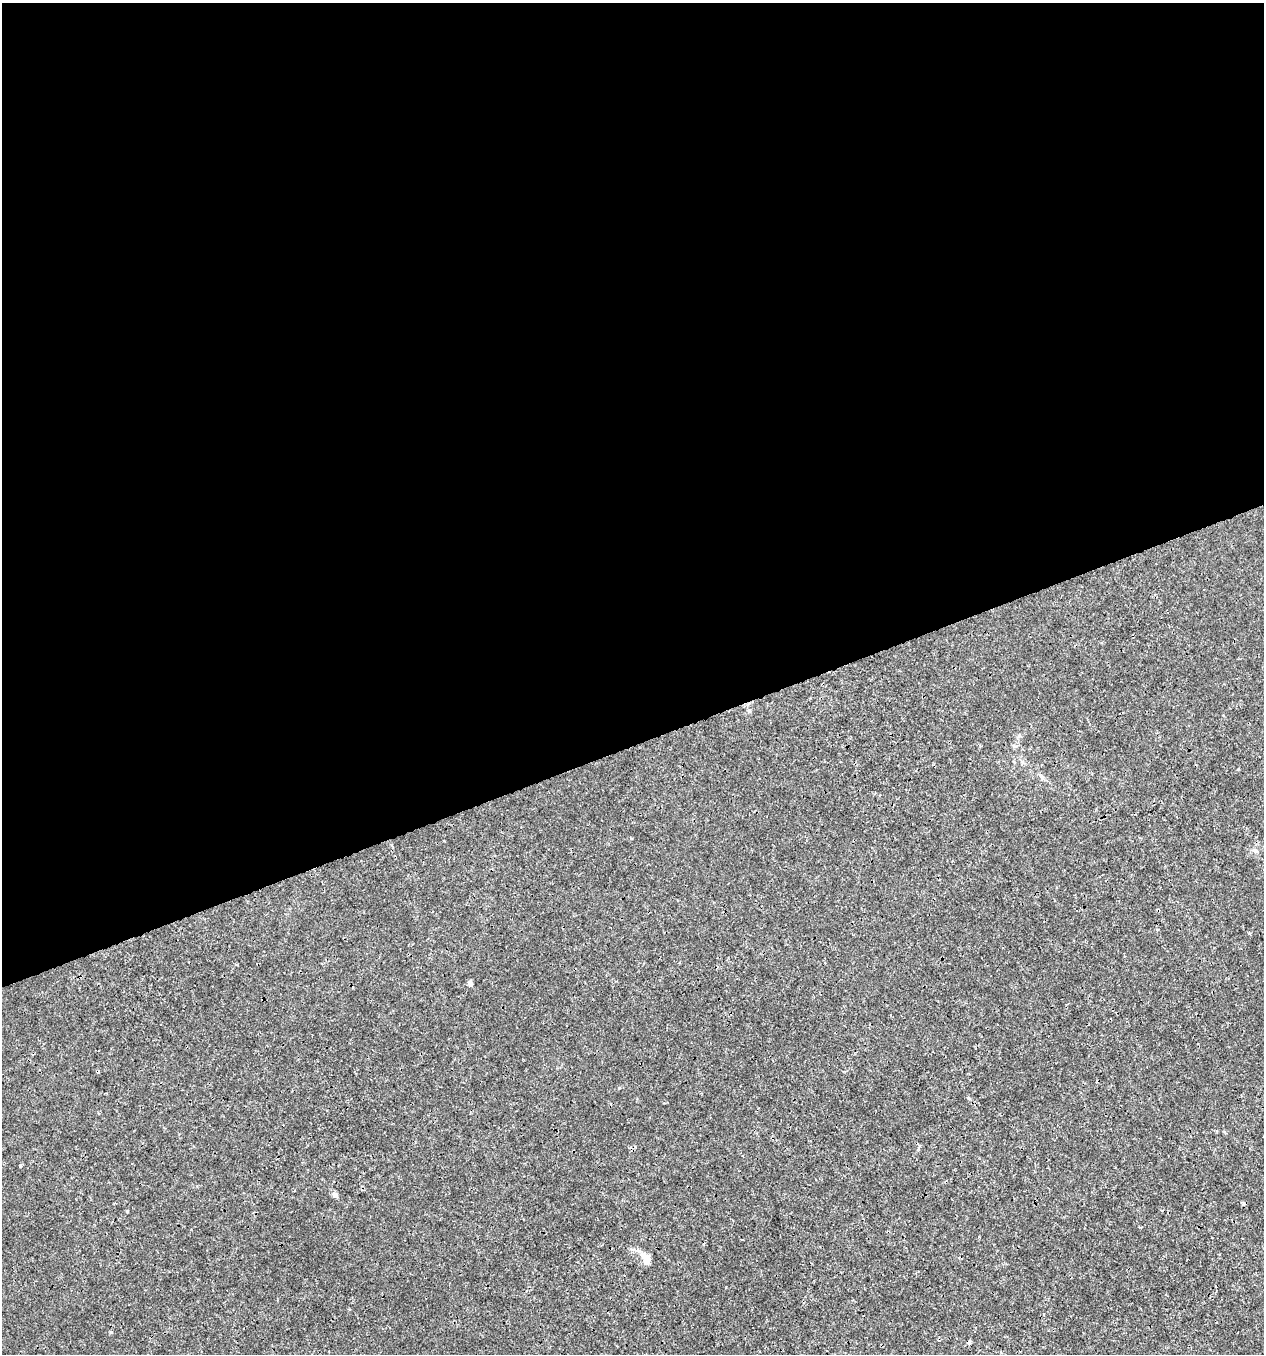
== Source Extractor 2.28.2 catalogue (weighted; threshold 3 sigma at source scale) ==
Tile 2 of 4 x 4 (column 2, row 1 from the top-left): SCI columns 1383-2644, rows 4055-5406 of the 5236 x 5408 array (HDU 1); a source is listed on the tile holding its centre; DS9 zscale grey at full resolution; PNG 1266 x 1356 px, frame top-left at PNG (2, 3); no overlay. Shown black and unused: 55% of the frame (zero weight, under 3 of 4 exposures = <1% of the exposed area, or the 3 px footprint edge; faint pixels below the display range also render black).
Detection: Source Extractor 2.28.2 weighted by HDU 2 'WHT'; one run over the whole footprint, this tile lists its part. Background 6.55e-04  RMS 8.6e-04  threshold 0.00388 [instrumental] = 3 sigma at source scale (4.5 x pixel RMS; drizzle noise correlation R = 1.50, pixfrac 1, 0.0396/0.0396 arcsec/px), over >= 5 px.
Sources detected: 9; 1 cosmic-ray / hot-pixel residue — not listed; the other 8 listed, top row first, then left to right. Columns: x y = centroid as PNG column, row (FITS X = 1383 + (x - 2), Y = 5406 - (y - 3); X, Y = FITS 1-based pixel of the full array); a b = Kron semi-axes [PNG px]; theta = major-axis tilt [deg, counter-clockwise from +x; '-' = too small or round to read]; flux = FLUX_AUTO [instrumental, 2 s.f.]
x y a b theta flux
1041 776 8 4 -45 0.19
1256 851 6 4 -19 0.14
1249 933 3 3 - 0.1
470 983 7 5 -66 0.2
20 1166 4 4 - 0.091
335 1195 8 6 -54 0.26
646 1259 16 9 -62 0.82
969 1342 4 3 - 0.36
Overlapping masked pixels (flux is a lower limit): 1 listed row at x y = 969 1342